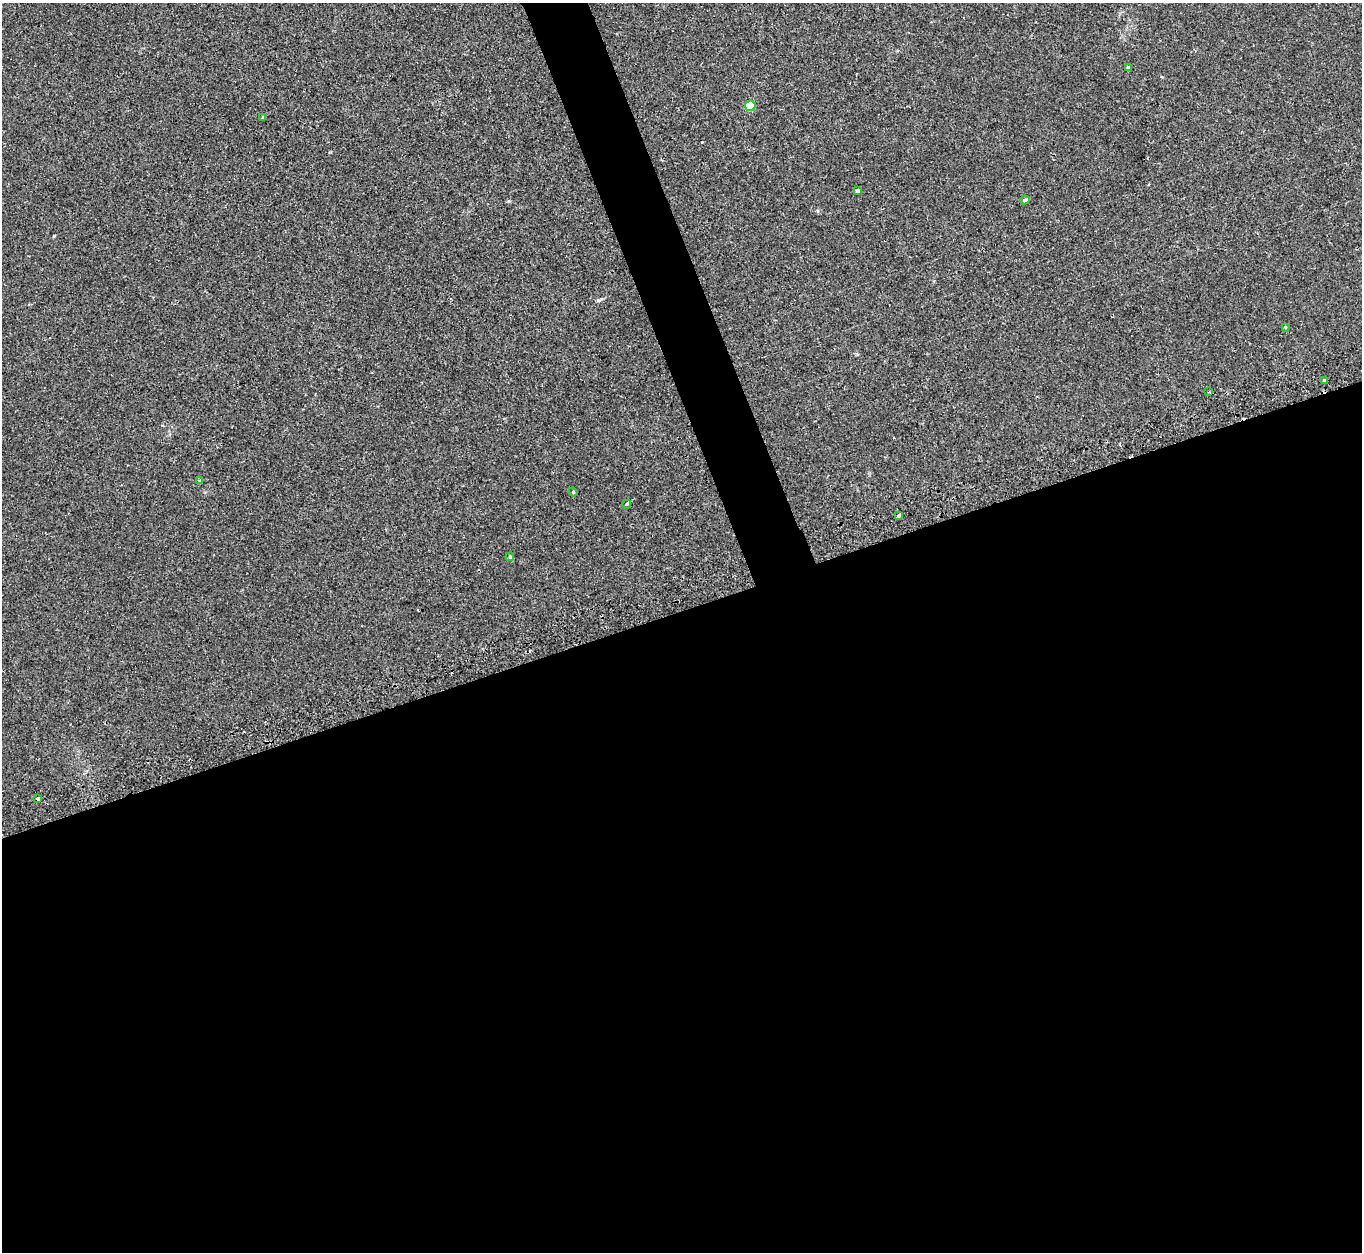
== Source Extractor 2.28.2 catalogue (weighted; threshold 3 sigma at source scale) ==
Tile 15 of 4 x 4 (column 3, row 4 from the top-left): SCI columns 2732-4091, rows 184-1433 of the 5466 x 5490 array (HDU 1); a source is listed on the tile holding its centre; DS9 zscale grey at full resolution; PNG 1364 x 1254 px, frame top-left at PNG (2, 3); each listed source drawn as its Kron ellipse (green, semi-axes under 4 px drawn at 4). Shown black and unused: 54% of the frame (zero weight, under 2 of 3 exposures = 2% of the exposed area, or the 3 px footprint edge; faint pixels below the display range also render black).
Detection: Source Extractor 2.28.2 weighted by HDU 2 'WHT'; one run over the whole footprint, this tile lists its part. Background 0.0246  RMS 0.0064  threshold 0.0289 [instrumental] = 3 sigma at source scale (4.5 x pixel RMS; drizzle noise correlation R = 1.50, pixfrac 1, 0.05/0.05 arcsec/px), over >= 5 px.
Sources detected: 15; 1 cosmic-ray / hot-pixel residue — neither listed nor drawn; the other 14 listed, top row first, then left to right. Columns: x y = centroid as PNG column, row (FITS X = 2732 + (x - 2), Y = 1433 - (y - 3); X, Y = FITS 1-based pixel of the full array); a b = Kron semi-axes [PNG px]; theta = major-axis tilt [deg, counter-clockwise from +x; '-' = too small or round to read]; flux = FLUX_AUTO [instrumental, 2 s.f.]
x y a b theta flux
1128 68 3 3 - 0.85
750 106 5 5 - 28
263 118 3 3 - 0.93
858 191 4 4 - 2
1025 200 4 4 - 1.7
1285 327 4 4 - 0.74
1324 380 3 3 - 3.1
1209 392 2 2 - 0.59
200 481 4 3 - 1.8
573 492 4 4 - 0.63
626 504 5 3 - 0.77
899 515 4 3 - 4.8
510 557 4 3 - 0.82
38 799 4 3 - 5
Overlapping masked pixels (flux is a lower limit): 1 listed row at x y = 38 799